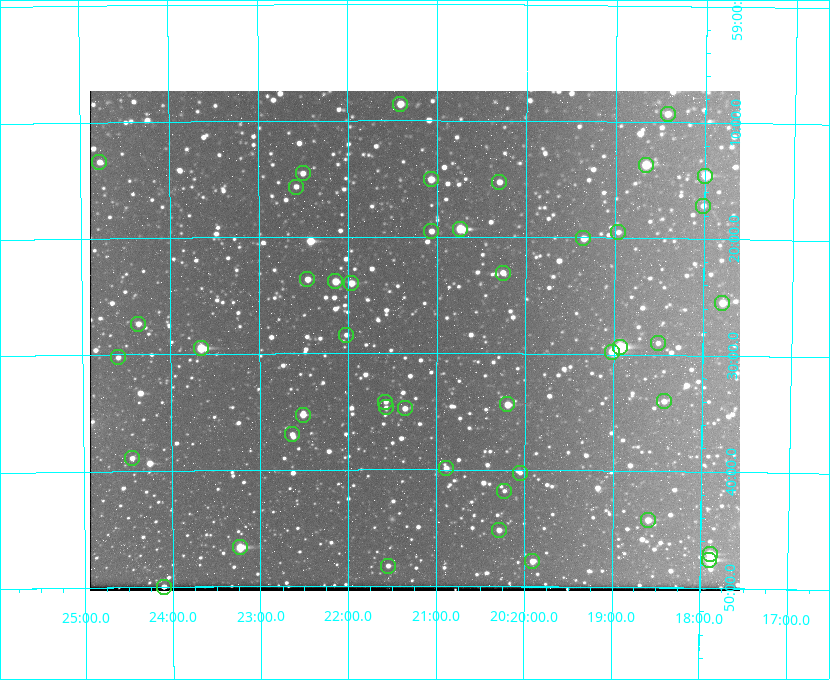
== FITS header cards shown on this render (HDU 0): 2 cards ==
NAXIS1  =                  650 / Width of table row in bytes
NAXIS2  =                  500 / Number of rows in table

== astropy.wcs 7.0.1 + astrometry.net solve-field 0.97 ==
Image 650 x 500 px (HDU 0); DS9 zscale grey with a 90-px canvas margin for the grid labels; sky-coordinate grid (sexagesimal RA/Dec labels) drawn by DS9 from the SOLVED WCS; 45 Tycho-2 reference stars matched to detected sources circled (green)
Header WCS: none
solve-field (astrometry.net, Tycho-2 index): SOLVED blind (the file carries no WCS)
Solved WCS: RA---TAN-SIP/DEC--TAN-SIP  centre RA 20:21:15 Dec +59:29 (305.31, +59.48 deg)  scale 5.16 arcsec/px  FOV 55.9' x 43.0'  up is +180 deg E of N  parity flipped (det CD > 0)
(file carries no celestial WCS; the grid is the blind solution)
Tycho-2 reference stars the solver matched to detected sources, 45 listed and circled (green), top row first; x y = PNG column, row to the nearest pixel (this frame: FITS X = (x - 90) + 1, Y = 500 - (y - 91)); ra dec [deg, ICRS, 3 dp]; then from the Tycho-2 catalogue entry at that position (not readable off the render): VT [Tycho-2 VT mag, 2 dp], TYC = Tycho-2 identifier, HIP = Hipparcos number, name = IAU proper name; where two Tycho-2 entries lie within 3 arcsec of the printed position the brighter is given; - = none
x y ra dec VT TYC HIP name
400 104 305.353 +59.143 10.51 3949-1307-1 - -
668 114 304.606 +59.155 10.95 3949-1673-1 - -
99 162 306.195 +59.224 11.41 3949-1857-1 - -
646 165 304.666 +59.228 9.63 3949-1325-1 - -
303 173 305.626 +59.242 11.94 3949-1433-1 - -
705 176 304.498 +59.243 9.91 3949-663-1 - -
431 179 305.267 +59.251 11.19 3949-745-1 - -
499 182 305.075 +59.254 11.10 3949-857-1 - -
296 187 305.645 +59.261 12.19 3949-1327-1 - -
703 206 304.503 +59.286 12.15 3949-1521-1 - -
460 229 305.185 +59.322 8.95 3949-1869-1 - -
431 231 305.266 +59.325 11.55 3949-717-1 - -
618 232 304.741 +59.325 12.05 3949-499-1 - -
583 238 304.838 +59.335 10.93 3949-1877-1 - -
503 273 305.064 +59.384 11.29 3949-93-1 - -
307 279 305.613 +59.394 10.81 3949-1261-1 - -
335 281 305.535 +59.397 10.37 3949-1383-1 - -
351 283 305.490 +59.400 10.79 3949-1179-1 - -
722 303 304.447 +59.425 10.97 3949-965-1 - -
138 324 306.091 +59.456 11.36 3949-919-1 - -
346 335 305.505 +59.474 11.77 3949-1259-1 - -
658 343 304.626 +59.483 12.57 3949-149-1 - -
620 347 304.733 +59.490 8.93 3949-1451-1 - -
201 348 305.915 +59.492 9.25 3949-1149-1 - -
612 352 304.755 +59.496 9.37 3949-615-1 - -
118 357 306.149 +59.504 12.27 3949-401-1 - -
664 401 304.607 +59.567 11.00 3949-1861-1 - -
385 402 305.394 +59.570 11.70 3949-405-1 - -
507 404 305.049 +59.573 10.18 3949-1099-1 - -
386 407 305.393 +59.578 11.77 3949-137-1 - -
405 408 305.340 +59.579 10.98 3949-39-1 - -
303 415 305.628 +59.588 10.19 3949-1517-1 - -
292 434 305.659 +59.616 11.86 3949-1415-1 - -
132 458 306.113 +59.648 11.13 3949-1837-1 - -
446 468 305.223 +59.664 11.52 3949-1631-1 - -
520 473 305.013 +59.671 12.48 3949-1826-1 - -
504 491 305.057 +59.697 12.28 3949-191-1 - -
648 520 304.649 +59.737 10.61 3949-735-1 - -
499 530 305.073 +59.753 11.06 3949-89-1 - -
240 547 305.808 +59.778 8.73 3949-715-1 100545 -
710 554 304.470 +59.785 9.54 3949-1615-1 - -
709 560 304.474 +59.793 10.98 3949-1187-1 100048 -
532 561 304.976 +59.797 11.33 3949-1031-1 - -
388 566 305.387 +59.804 11.49 3949-285-1 - -
164 587 306.026 +59.833 10.93 3949-785-1 - -